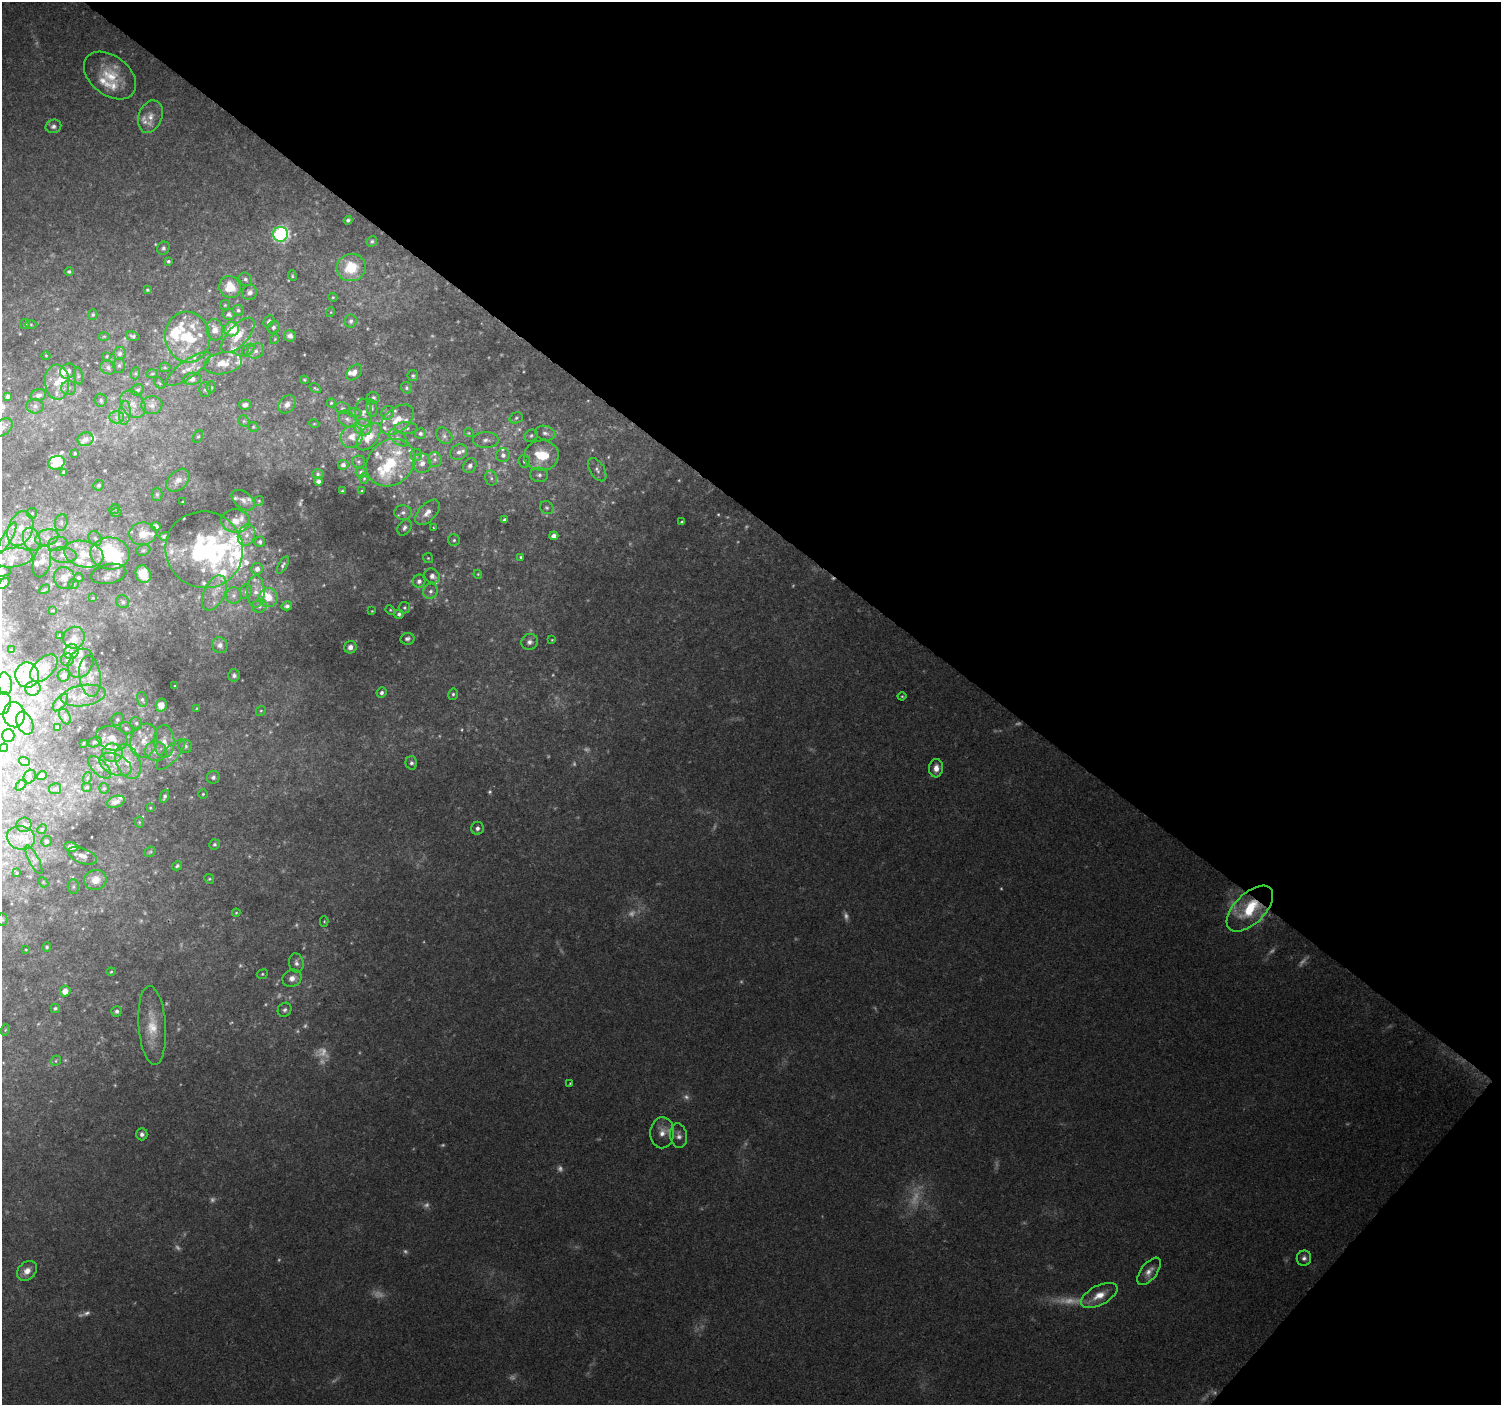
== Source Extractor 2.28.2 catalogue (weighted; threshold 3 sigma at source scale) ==
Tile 8 of 4 x 4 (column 4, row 2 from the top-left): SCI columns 4499-5997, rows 2981-4383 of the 6003 x 6027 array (HDU 1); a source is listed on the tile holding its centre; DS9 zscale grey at full resolution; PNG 1503 x 1407 px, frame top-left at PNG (2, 2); each listed source drawn as its Kron ellipse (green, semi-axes under 4 px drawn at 4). Shown black and unused: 39% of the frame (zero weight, under 2 of 3 exposures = <1% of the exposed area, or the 3 px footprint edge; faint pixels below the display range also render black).
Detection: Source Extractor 2.28.2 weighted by HDU 2 'WHT'; one run over the whole footprint, this tile lists its part. Background 0.0974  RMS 0.0081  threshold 0.0364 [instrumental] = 3 sigma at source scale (4.5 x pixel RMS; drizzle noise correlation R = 1.50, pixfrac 1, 0.0396/0.0396 arcsec/px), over >= 5 px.
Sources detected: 457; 82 too faint to see at this stretch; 4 inside a brighter object's white glare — neither listed nor drawn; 76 inside a brighter listed object's ellipse — not listed separately; the other 295 listed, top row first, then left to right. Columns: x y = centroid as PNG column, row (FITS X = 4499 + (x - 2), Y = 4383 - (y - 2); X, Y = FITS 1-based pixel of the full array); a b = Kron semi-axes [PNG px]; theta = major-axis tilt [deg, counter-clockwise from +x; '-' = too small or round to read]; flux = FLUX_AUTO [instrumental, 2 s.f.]
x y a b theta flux
110 76 29 19 -38 27
150 117 17 11 69 9.1
53 126 8 6 14 2.9
348 220 4 4 - 1.8
280 234 7 7 - 180
372 241 5 5 - 1.8
163 248 7 6 - 2.2
168 261 3 3 - 1.4
351 268 14 13 - 30
69 271 4 4 - 1.6
292 276 5 4 - 1
245 279 7 6 - 2.2
230 287 11 10 - 18
147 290 4 3 - 1.1
249 292 8 7 - 3.3
333 297 4 4 - 0.93
225 305 5 5 - 1
238 310 5 5 - 1.7
331 312 5 3 - 0.7
229 314 6 5 - 2.6
93 315 5 4 - 1.2
269 321 6 5 - 1.8
351 321 6 6 - 2.5
25 324 5 5 - 1.4
31 324 6 4 -1 1.1
273 327 6 5 - 2.1
232 329 7 7 - 24
215 330 10 8 -80 9.3
238 335 22 10 48 15
104 336 6 4 1 1.1
133 336 7 4 -16 1.8
290 336 6 5 - 3.2
188 337 25 22 -80 48
275 339 5 3 - 0.66
248 350 7 4 45 1.6
256 351 8 7 - 3.6
120 353 6 6 - 2.7
46 356 4 4 - 0.81
107 356 4 3 - 0.79
223 363 19 11 10 15
119 366 7 5 -90 2.1
165 367 5 5 - 1.1
108 368 8 6 -20 3.3
188 369 26 8 35 11
68 371 8 7 - 4.1
354 372 9 6 46 4.9
136 373 6 4 72 1.2
152 374 6 4 2 1.2
78 376 8 4 -83 1.9
413 376 5 5 - 1.4
192 379 9 6 10 5.9
304 380 4 3 - 0.95
57 382 17 12 -86 13
159 383 7 3 -52 1.1
211 387 6 5 - 1.4
69 388 7 7 - 3.2
315 388 6 4 -30 1.1
407 388 6 5 - 1.6
205 389 7 5 89 2
137 390 6 5 - 2.2
38 395 8 6 15 3.4
8 396 4 4 - 2.7
373 398 6 5 - 1.9
101 400 7 5 88 1.9
331 403 4 4 - 1.1
133 404 15 11 -52 9.1
287 404 10 7 50 5.1
152 405 10 9 - 5
245 405 6 5 - 3.3
35 406 8 7 - 3.1
342 408 7 5 -11 1.9
372 408 8 5 -83 1.8
125 413 12 5 85 4
354 413 7 4 -8 1.4
364 413 14 8 -87 5.2
388 413 7 6 - 2.8
116 417 7 6 - 2.9
516 418 7 5 18 1.8
347 419 10 7 -38 3.6
397 420 19 12 39 15
244 421 6 5 - 1.5
314 424 5 3 - 0.75
3 427 11 7 39 4
253 427 5 4 - 1.2
363 427 9 8 - 4.5
406 428 11 6 -1 3.4
469 433 5 3 - 0.76
545 433 10 7 -14 3.8
420 434 5 5 - 2.2
444 436 9 7 -46 3.2
531 436 7 5 29 1.8
198 437 6 4 61 1.1
352 437 12 10 43 9.3
369 437 16 9 51 14
398 438 11 6 -40 3.4
85 439 8 7 - 5
486 440 13 8 0 4.5
459 452 9 7 31 4
75 453 3 3 - 1
416 455 6 6 - 2.1
503 455 7 7 - 3.7
542 455 17 15 4 30
435 459 7 6 - 2.7
524 461 6 5 - 1.8
358 462 6 6 - 1.8
57 463 8 6 20 19
391 463 26 22 42 39
422 463 10 9 - 5.5
343 465 5 5 - 2.6
470 466 8 6 56 3.5
597 470 13 7 -58 3.6
64 472 4 3 - 1.7
361 473 5 5 - 2.7
318 474 6 5 - 1.5
539 475 9 7 -6 2.9
491 478 7 5 -76 2.2
364 479 5 4 - 1
178 480 13 9 43 6.7
319 481 4 4 - 3.3
99 485 5 5 - 1.4
342 491 3 2 - 0.69
362 491 3 2 - 0.76
157 494 6 5 - 1.5
243 500 13 8 -37 4.7
259 501 5 4 - 1
183 502 3 2 - 0.77
547 508 7 6 - 1.9
114 509 5 4 - 0.98
403 512 9 7 2 3.4
427 512 15 8 48 8.5
32 513 5 5 - 1.3
116 513 5 4 - 0.98
504 520 3 3 - 1.4
236 521 14 11 -5 9.6
682 522 4 3 - 1.7
61 523 8 6 76 2.8
156 526 4 4 - 3.8
433 527 4 3 - 0.85
404 528 8 6 57 3.1
20 529 18 12 69 15
143 534 14 11 6 12
247 535 11 8 67 6
164 536 5 3 - 1.6
554 536 4 4 - 4.6
47 537 12 8 19 5.5
7 538 17 5 61 4.7
95 538 8 6 -58 2.5
32 539 12 8 -70 6
454 540 6 6 - 1.8
260 542 5 5 - 2.3
58 544 10 7 13 3.5
143 550 7 5 21 1.7
204 550 39 38 - 140
110 553 20 16 -3 59
84 554 20 13 -15 19
63 555 13 7 -5 5.3
13 557 19 10 6 10
521 557 4 4 - 1.2
428 558 5 5 - 1.1
42 561 16 8 76 7.6
283 565 9 3 61 1.8
257 569 6 5 - 4
2 572 9 5 3 2.4
109 574 18 10 11 4.8
143 574 9 7 -70 16
478 574 4 4 - 0.9
432 576 8 7 - 4.6
64 578 11 10 - 6.1
79 578 5 4 - 1.6
419 581 6 6 - 3.7
4 583 7 3 38 1.8
74 584 5 5 - 1.1
45 589 6 3 31 1.1
256 591 16 9 88 8.1
431 591 7 7 - 3.5
246 592 7 6 - 2.1
214 593 19 10 64 11
234 596 8 8 - 3.7
93 598 4 4 - 0.66
268 598 9 9 - 12
123 602 7 6 - 2
259 606 7 6 - 2.1
287 606 5 4 - 2.5
404 608 6 6 - 1.4
390 610 5 4 - 0.96
52 611 3 2 - 0.59
372 611 3 3 - 0.7
399 614 5 4 - 2.3
60 636 3 3 - 0.87
74 638 11 10 - 6.5
407 639 7 5 10 2.3
552 640 4 4 - 0.7
529 642 8 7 - 3.5
220 645 8 7 - 4.9
350 647 6 6 - 5.6
11 650 2 2 - 0.52
71 652 8 7 - 3.6
67 660 6 6 - 2.3
81 663 15 12 62 14
44 668 17 9 45 6.8
27 675 12 12 - 7.6
64 675 6 6 - 3.8
234 675 6 6 - 2.5
90 676 20 10 -83 9.5
5 684 11 7 -83 4
175 686 2 2 - 0.6
33 688 8 7 - 2.7
381 693 5 5 - 2.2
453 694 6 4 75 1.6
83 696 23 10 8 12
902 696 4 4 - 0.98
142 700 7 5 -73 2.1
60 702 10 5 52 2
2 703 11 8 77 4.4
161 705 6 5 - 8.1
197 708 4 2 - 0.55
261 711 5 4 - 1.1
14 715 12 11 - 9.1
65 717 8 5 -63 1.9
117 720 6 6 - 1.8
25 723 12 8 -66 6.2
136 723 6 5 - 1.7
58 728 3 3 - 1.6
126 728 6 6 - 1.9
8 736 6 6 - 1.9
112 738 16 12 -21 9.7
144 741 17 13 72 15
164 741 16 10 -87 10
94 742 7 5 17 1.7
84 743 3 2 - 0.5
185 746 7 6 - 3.1
4 748 4 3 - 0.79
156 751 11 9 -8 6.8
113 753 10 9 - 7.8
171 755 19 7 48 7
24 761 5 3 - 1
128 762 18 11 -68 17
411 763 6 6 - 2.2
115 764 17 10 -23 11
99 767 14 7 -44 4.1
936 768 9 7 84 6.4
42 776 5 4 - 2.3
30 777 7 5 57 1.8
213 777 6 6 - 2.8
87 778 6 3 71 0.88
21 785 6 4 46 1.1
87 787 5 4 - 1.4
104 788 5 4 - 1.4
55 789 6 5 - 1.7
203 794 5 4 - 1
164 796 7 4 68 2.1
116 802 9 5 20 4.8
150 808 3 2 - 0.65
139 822 5 5 - 1.2
24 825 7 7 - 2.7
477 828 6 6 - 2.9
42 829 5 4 - 0.93
21 838 14 11 -15 9.7
46 841 5 5 - 2
214 844 5 5 - 1.8
71 847 7 4 -11 6.9
150 852 6 4 40 1.2
82 856 15 7 -21 6.5
34 860 16 5 -62 3.2
177 866 5 4 - 1.4
17 873 3 3 - 1
209 879 5 4 - 1.2
95 880 11 10 - 13
43 882 6 4 -47 1
73 887 7 5 -89 1.9
1250 909 29 15 45 43
236 913 4 4 - 0.81
2 920 6 5 - 1.1
324 921 5 4 - 0.95
47 947 5 4 - 1.2
26 949 4 3 - 0.68
296 963 10 7 -80 3.7
111 972 4 4 - 0.8
262 974 6 4 24 1.2
292 978 10 8 31 6.5
65 991 5 5 - 7
55 1008 5 4 - 1.5
285 1010 7 6 - 2.5
117 1011 5 5 - 2.2
152 1025 39 13 -86 22
5 1030 6 3 71 0.9
56 1061 5 4 - 1.2
570 1083 3 2 - 0.56
662 1133 15 12 87 8.2
142 1134 6 5 - 3
679 1136 12 8 -81 4.7
1304 1258 7 7 - 3.3
27 1271 11 8 46 7.6
1149 1271 16 8 52 6.4
1099 1295 20 9 27 13
Overlapping masked pixels (flux is a lower limit): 1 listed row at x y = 1250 909
Isophote crosses this tile's border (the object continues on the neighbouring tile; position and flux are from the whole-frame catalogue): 6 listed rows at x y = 3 427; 2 572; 4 583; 5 684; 2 703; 2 920